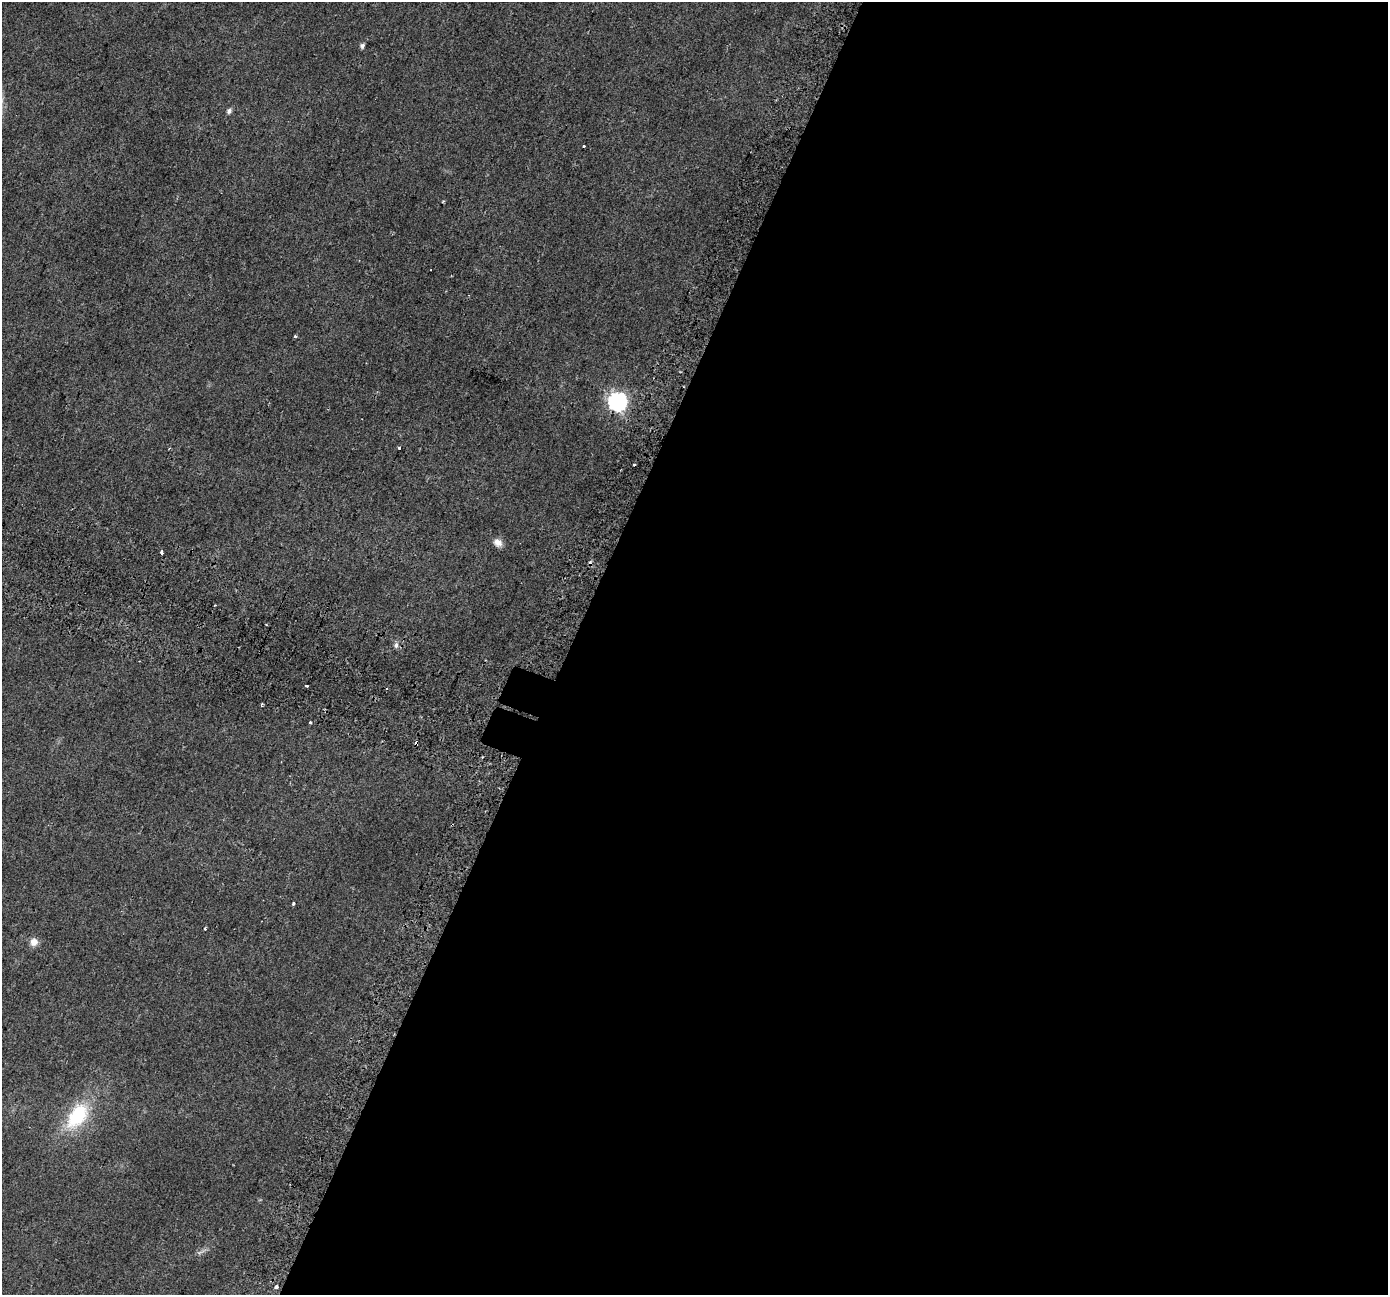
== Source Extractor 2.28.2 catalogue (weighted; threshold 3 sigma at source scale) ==
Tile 12 of 4 x 4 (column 4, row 3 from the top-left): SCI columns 4222-5607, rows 1639-2931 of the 5662 x 5798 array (HDU 1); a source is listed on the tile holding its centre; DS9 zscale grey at full resolution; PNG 1390 x 1297 px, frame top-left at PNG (2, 2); no overlay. Shown black and unused: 59% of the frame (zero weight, under 2 of 3 exposures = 4% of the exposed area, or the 3 px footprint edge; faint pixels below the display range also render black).
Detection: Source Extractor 2.28.2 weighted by HDU 2 'WHT'; one run over the whole footprint, this tile lists its part. Background 0.0543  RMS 0.0063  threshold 0.0284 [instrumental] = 3 sigma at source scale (4.5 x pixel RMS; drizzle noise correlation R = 1.50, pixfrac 1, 0.0396/0.0396 arcsec/px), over >= 5 px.
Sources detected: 24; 4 cosmic-ray / hot-pixel residue — not listed; the other 20 listed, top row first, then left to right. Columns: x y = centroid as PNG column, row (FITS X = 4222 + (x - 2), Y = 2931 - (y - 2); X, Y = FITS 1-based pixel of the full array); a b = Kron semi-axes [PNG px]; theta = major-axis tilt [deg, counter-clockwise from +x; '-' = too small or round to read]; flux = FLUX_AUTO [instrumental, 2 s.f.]
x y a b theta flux
362 46 6 5 - 1.7
229 111 6 5 - 2
584 146 3 3 - 2
295 336 4 2 - 1.1
684 387 2 2 - 0.54
618 401 7 7 - 210
399 448 3 3 - 5.3
634 465 3 3 - 1.1
498 542 11 9 -35 3.9
161 553 4 3 - 6.9
214 605 3 2 - 1.2
266 625 2 2 - 0.58
396 645 7 5 88 1.8
306 686 4 3 - 2.9
310 723 3 3 - 3.1
293 903 3 3 - 3.7
205 928 3 3 - 1.7
34 942 9 9 - 4.5
77 1116 37 21 54 38
276 1287 3 3 - 3.8